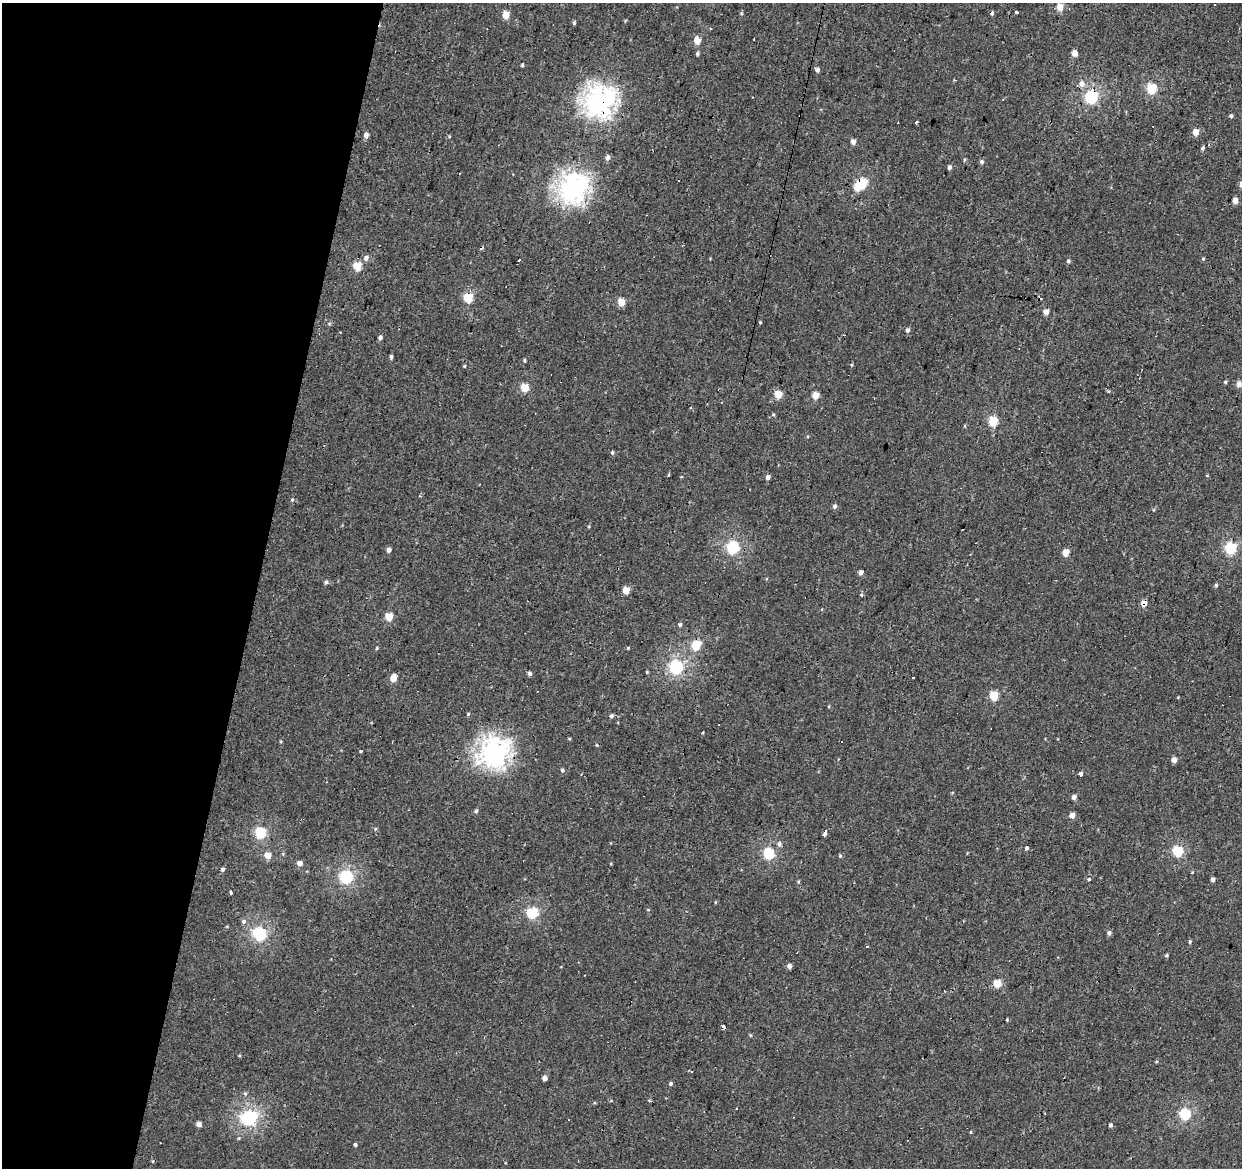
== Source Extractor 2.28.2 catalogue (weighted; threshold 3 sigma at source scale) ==
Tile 9 of 4 x 4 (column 1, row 3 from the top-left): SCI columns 5-1244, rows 1447-2612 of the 4965 x 5165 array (HDU 1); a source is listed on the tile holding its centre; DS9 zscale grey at full resolution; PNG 1244 x 1170 px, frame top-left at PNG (2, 3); no overlay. Shown black and unused: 21% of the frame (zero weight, under 2 of 3 exposures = <1% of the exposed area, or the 3 px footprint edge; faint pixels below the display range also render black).
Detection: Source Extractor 2.28.2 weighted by HDU 2 'WHT'; one run over the whole footprint, this tile lists its part. Background 6.68e-04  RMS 0.0053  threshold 0.0239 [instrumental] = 3 sigma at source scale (4.5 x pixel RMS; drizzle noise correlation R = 1.50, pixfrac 1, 0.0396/0.0396 arcsec/px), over >= 5 px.
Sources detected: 158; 18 cosmic-ray / hot-pixel residue — not listed; the other 140 listed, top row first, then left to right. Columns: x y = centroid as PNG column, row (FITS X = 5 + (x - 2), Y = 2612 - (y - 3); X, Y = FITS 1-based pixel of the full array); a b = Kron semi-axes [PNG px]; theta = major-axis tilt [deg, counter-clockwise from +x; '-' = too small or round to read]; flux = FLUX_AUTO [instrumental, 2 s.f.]
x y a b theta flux
1060 7 5 4 - 9.5
1017 12 3 3 - 2.5
506 15 5 5 - 11
625 21 5 4 - 0.51
574 23 5 3 - 0.95
697 40 5 5 - 9.5
1075 53 4 4 - 6.9
697 54 5 4 - 1
522 66 4 4 - 0.82
817 70 5 5 - 1.7
954 80 4 2 - 0.65
1081 84 10 7 25 4.2
1151 89 5 5 - 40
1091 97 6 6 - 89
1003 99 4 2 - 0.38
599 101 12 11 - 420
1231 116 4 4 - 1
916 122 4 2 - 0.99
898 123 2 2 - 0.36
1196 132 5 4 - 7.3
366 135 5 5 - 2.8
449 136 5 3 - 0.51
853 142 4 4 - 4.1
1203 148 6 5 - 1
607 157 5 5 - 2.5
964 159 6 3 80 0.66
982 162 6 5 - 1.4
949 167 4 4 - 2.1
862 183 5 5 - 35
572 188 11 11 - 380
857 188 5 4 - 9.4
1235 201 4 4 - 4.9
366 258 7 6 - 2.4
1203 259 5 4 - 0.64
519 260 3 2 - 1.1
1068 261 5 5 - 1.1
357 266 5 5 - 20
468 298 5 5 - 31
621 302 5 5 - 15
1046 312 4 4 - 5.5
760 322 4 3 - 0.6
329 324 6 5 - 0.86
908 330 6 5 - 1.9
380 337 4 4 - 2.1
391 357 4 4 - 1.2
524 360 4 4 - 0.74
851 365 5 3 - 0.56
464 366 4 4 - 0.62
1225 382 4 4 - 0.89
1239 384 5 5 - 4
525 387 5 5 - 19
778 394 5 5 - 13
816 395 5 5 - 8.5
773 414 5 4 - 0.66
993 421 6 5 - 26
965 426 5 3 - 0.5
612 452 5 5 - 0.95
669 475 3 3 - 1.1
1207 475 5 3 - 0.42
768 477 4 4 - 2.8
420 496 4 3 - 0.62
292 500 5 5 - 0.81
835 506 6 5 - 1.5
1153 510 5 3 - 0.57
589 526 5 3 - 0.56
733 547 6 6 - 77
1230 548 6 5 - 59
389 550 4 4 - 2.6
1066 553 5 4 - 10
861 573 5 4 - 2.7
326 582 5 4 - 1.4
1216 585 5 4 - 0.99
626 590 5 5 - 9.9
861 595 3 3 - 2
1144 602 6 6 - 4.1
389 617 5 5 - 16
680 624 5 5 - 1.2
696 645 5 5 - 30
377 648 4 4 - 0.67
628 648 4 4 - 0.59
676 667 6 6 - 97
647 672 4 3 - 0.54
530 674 4 4 - 1.8
913 677 3 3 - 1.2
393 678 5 4 - 9.3
994 696 5 5 - 19
1178 697 3 3 - 0.39
829 706 4 3 - 0.53
468 714 4 4 - 0.7
611 716 5 5 - 1.5
281 741 4 3 - 0.6
597 745 4 4 - 0.54
361 751 3 3 - 0.56
494 753 12 11 - 380
1174 760 4 4 - 4
562 770 6 5 - 1.1
1081 773 3 3 - 51
1074 797 4 4 - 3.1
476 811 6 4 56 1.2
1072 815 5 4 - 5
375 829 6 5 - 0.86
260 832 5 5 - 52
825 833 5 3 - 3.7
779 844 7 6 - 1.9
1026 848 3 3 - 6.8
1177 851 5 5 - 45
768 853 6 5 - 57
268 855 5 5 - 8.5
840 856 5 5 - 0.73
300 863 5 4 - 4.1
222 869 4 4 - 1.5
1192 872 4 3 - 0.45
346 877 6 6 - 87
1089 879 4 4 - 0.96
1213 879 4 4 - 1.6
799 881 5 3 - 0.6
231 892 3 3 - 2.4
715 902 5 3 - 0.52
532 913 6 5 - 54
244 921 6 6 - 1.6
1109 933 5 5 - 1.7
259 934 6 6 - 87
1190 941 5 4 - 0.87
1166 955 4 4 - 0.85
789 966 5 4 - 2.6
997 983 5 5 - 17
1007 1020 3 3 - 0.53
722 1026 4 3 - 11
750 1035 5 4 - 0.65
1156 1062 5 3 - 0.5
544 1078 4 4 - 3.7
671 1084 4 4 - 1.2
245 1093 6 5 - 1.2
1185 1114 6 5 - 59
249 1118 7 6 - 120
199 1124 4 4 - 3.6
1110 1125 4 4 - 1.3
971 1132 4 4 - 0.54
238 1138 5 5 - 0.74
356 1145 3 3 - 25
Overlapping masked pixels (flux is a lower limit): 7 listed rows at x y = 1091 97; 599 101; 862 183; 572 188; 1144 602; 676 667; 722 1026
Isophote crosses this tile's border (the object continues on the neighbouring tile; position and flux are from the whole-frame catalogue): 1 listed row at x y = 1060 7